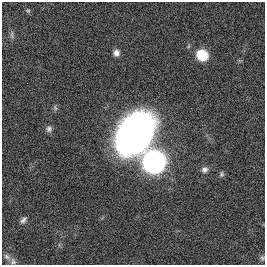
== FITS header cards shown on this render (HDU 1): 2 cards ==
NAXIS1  =                  263
NAXIS2  =                  263

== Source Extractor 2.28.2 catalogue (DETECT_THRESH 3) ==
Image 263 x 263 px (HDU 1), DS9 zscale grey, 1 PNG px = 1 image px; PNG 267 x 267 px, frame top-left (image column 1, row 263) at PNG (2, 2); no overlay
Background 0.00257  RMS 0.03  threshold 0.0902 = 3 sigma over >= 5 px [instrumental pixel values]
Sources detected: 14; all 14 listed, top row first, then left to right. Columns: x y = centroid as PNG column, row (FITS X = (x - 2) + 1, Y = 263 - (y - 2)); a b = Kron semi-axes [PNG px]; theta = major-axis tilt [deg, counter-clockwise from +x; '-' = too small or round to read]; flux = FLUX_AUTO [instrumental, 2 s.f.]
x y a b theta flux
28 11 6 4 -16 3.1
12 35 12 5 -80 5.7
116 53 7 7 - 10
202 55 12 11 - 54
55 108 8 5 -70 4.1
49 129 9 8 - 7
134 133 30 21 60 2100
154 162 11 10 - 1400
204 169 9 8 - 8.9
222 174 8 6 89 4.6
23 220 9 6 51 6.7
7 257 10 6 -33 7
262 258 8 5 -80 4.5
13 262 9 8 - 7.4